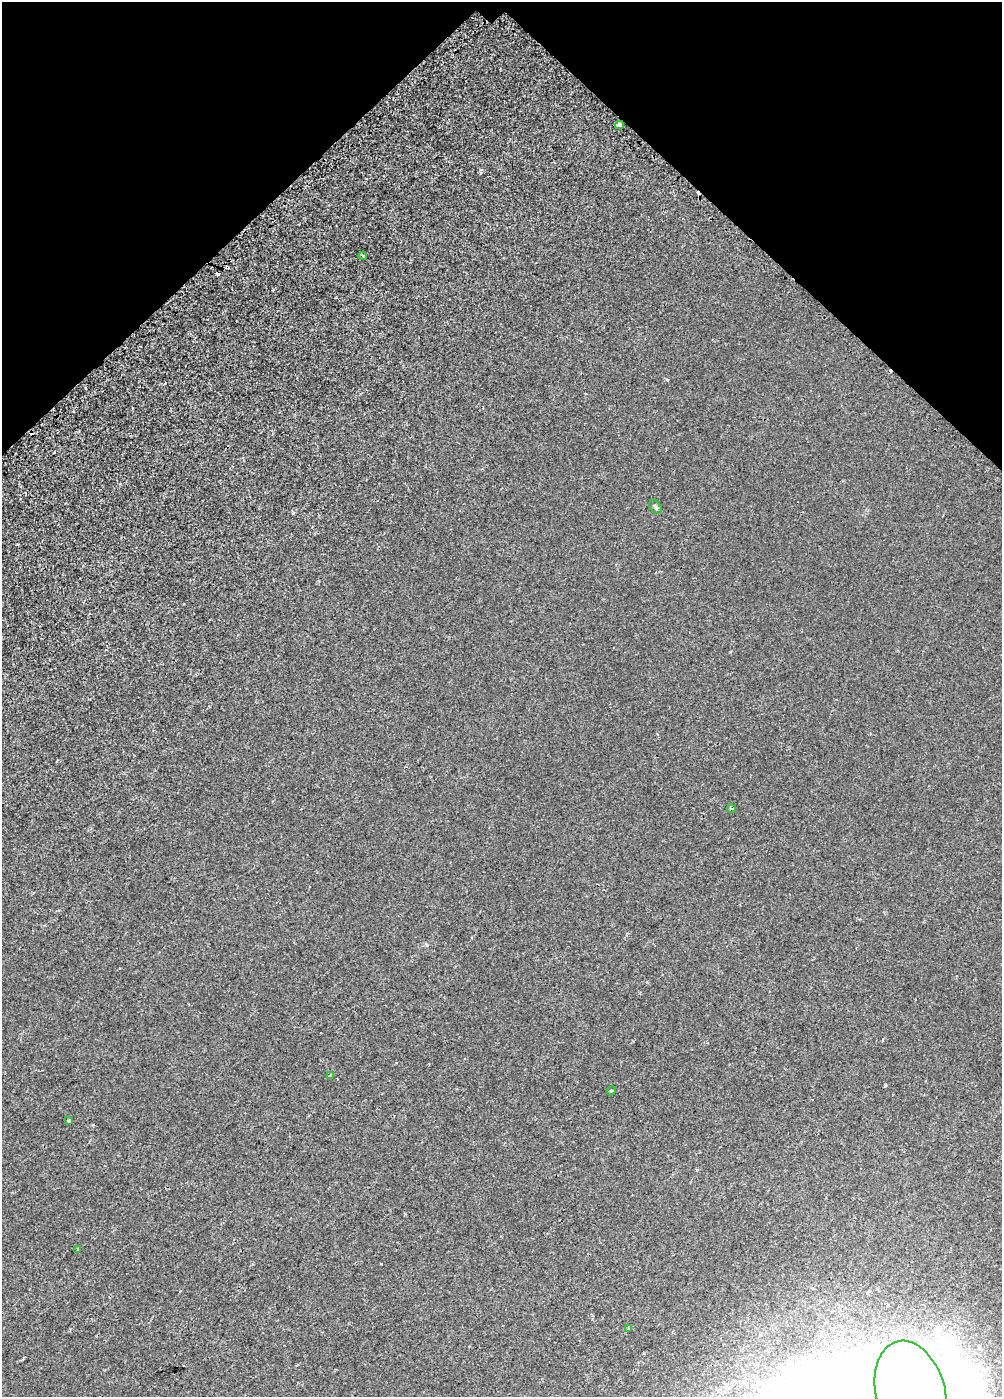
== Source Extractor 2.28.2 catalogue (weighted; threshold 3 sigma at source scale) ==
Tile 2 of 3 x 2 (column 2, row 1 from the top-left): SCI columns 1031-2030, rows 1520-2914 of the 3058 x 3053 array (HDU 1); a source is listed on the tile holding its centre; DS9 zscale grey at full resolution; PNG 1004 x 1399 px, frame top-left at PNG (2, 2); each listed source drawn as its Kron ellipse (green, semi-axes under 4 px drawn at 4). Shown black and unused: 16% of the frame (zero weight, under 2 of 3 exposures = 4% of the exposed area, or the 3 px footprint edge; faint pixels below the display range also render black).
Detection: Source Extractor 2.28.2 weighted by HDU 2 'WHT'; one run over the whole footprint, this tile lists its part. Background 0.00199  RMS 0.0034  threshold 0.0154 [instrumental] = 3 sigma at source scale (4.5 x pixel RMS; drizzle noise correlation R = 1.50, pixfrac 1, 0.0396/0.0396 arcsec/px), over >= 5 px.
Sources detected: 19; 2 inside a brighter object's white glare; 7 cosmic-ray / hot-pixel residue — neither listed nor drawn; the other 10 listed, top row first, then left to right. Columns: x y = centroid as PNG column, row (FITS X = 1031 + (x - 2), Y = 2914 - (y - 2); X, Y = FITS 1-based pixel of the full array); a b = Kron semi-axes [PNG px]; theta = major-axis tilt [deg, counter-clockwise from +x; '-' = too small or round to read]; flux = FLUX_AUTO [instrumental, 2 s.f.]
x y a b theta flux
619 125 4 4 - 6.1
363 256 4 3 - 0.33
655 507 7 5 -53 0.61
731 808 4 3 - 0.36
330 1075 4 3 - 0.38
611 1091 5 3 - 0.31
69 1120 3 3 - 0.47
78 1249 3 3 - 0.33
628 1328 3 3 - 0.39
911 1394 54 35 -76 330
Overlapping masked pixels (flux is a lower limit): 1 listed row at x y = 619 125
Isophote crosses this tile's border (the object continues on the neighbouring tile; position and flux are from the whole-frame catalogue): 1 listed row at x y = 911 1394
Unlisted compact peaks at least as high as the median listed source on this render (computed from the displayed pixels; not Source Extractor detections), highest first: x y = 667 380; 885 1085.